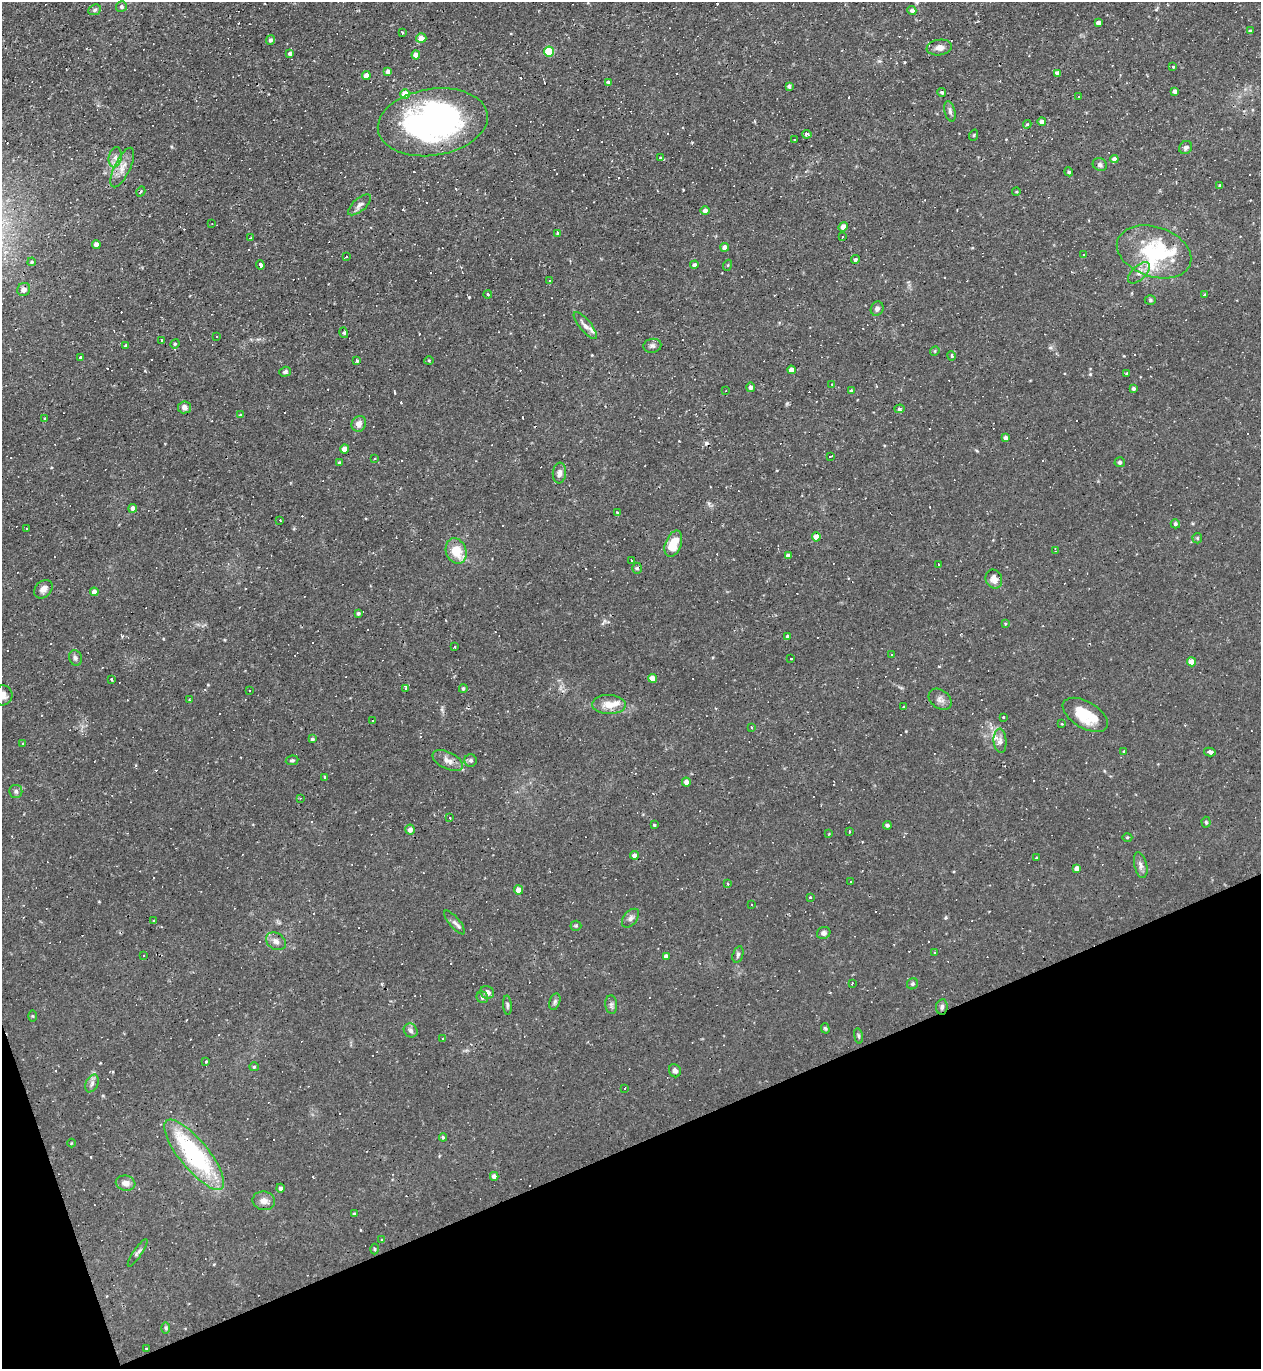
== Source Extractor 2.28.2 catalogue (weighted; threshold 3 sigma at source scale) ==
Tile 14 of 4 x 4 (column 2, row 4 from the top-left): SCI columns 1403-2661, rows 1-1367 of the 5452 x 5468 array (HDU 1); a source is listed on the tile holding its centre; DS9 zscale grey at full resolution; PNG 1263 x 1371 px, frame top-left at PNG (2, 2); each listed source drawn as its Kron ellipse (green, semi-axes under 4 px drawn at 4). Shown black and unused: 18% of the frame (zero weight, under 2 of 3 exposures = <1% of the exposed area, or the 3 px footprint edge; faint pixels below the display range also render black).
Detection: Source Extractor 2.28.2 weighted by HDU 2 'WHT'; one run over the whole footprint, this tile lists its part. Background 0.0324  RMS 0.0034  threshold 0.0155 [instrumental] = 3 sigma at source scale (4.5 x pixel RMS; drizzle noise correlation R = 1.50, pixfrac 1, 0.05/0.05 arcsec/px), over >= 5 px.
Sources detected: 304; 94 cosmic-ray / hot-pixel residue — neither listed nor drawn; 5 inside a brighter listed object's ellipse — not listed separately; the other 205 listed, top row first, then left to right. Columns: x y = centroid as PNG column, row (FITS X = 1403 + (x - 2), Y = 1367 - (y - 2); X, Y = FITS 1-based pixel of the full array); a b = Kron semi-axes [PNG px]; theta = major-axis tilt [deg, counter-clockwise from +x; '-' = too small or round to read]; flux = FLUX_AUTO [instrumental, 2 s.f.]
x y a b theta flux
121 7 5 5 - 0.79
95 10 6 5 - 0.61
912 10 4 4 - 1.1
1098 23 4 4 - 1.6
1250 31 4 3 - 0.55
402 32 3 3 - 0.49
421 38 5 5 - 2.6
271 40 5 4 - 0.8
939 47 13 8 8 1.9
549 51 5 5 - 13
290 53 4 4 - 0.92
416 55 4 4 - 2.6
1173 67 4 3 - 0.42
388 71 4 4 - 1.6
1057 73 4 4 - 1.8
366 76 4 4 - 2.2
608 82 4 4 - 0.72
789 86 4 3 - 1.3
1175 91 4 3 - 1.2
942 92 4 4 - 0.67
405 94 5 4 - 4.7
1078 97 2 2 - 0.25
950 111 10 5 -75 1
433 122 55 33 9 96
1042 122 4 4 - 1.7
1027 124 4 3 - 0.42
807 134 4 3 - 1.4
974 135 6 3 71 0.35
794 139 3 3 - 1.4
1186 148 7 6 - 1.1
115 157 10 6 78 1.5
660 158 3 3 - 0.8
1114 159 4 4 - 1.6
1100 165 7 6 - 0.93
122 168 21 8 64 3.2
1069 172 4 4 - 0.64
1220 185 3 3 - 0.48
141 191 5 3 - 0.36
1016 192 4 3 - 0.3
360 205 14 6 40 1.5
705 210 4 4 - 1.5
212 224 3 2 - 0.22
843 227 5 4 - 2.4
557 233 3 3 - 0.49
842 236 3 2 - 0.43
250 238 3 2 - 0.88
96 245 4 4 - 2
725 247 4 4 - 1.9
1154 252 38 25 -18 23
1083 255 3 2 - 0.2
347 257 3 3 - 1.3
855 260 5 4 - 0.56
32 262 4 3 - 0.46
260 265 5 3 - 5
694 265 4 4 - 1.1
728 265 5 3 - 0.31
1139 273 13 7 44 2
550 280 3 3 - 0.37
24 290 7 6 - 1.2
488 295 4 2 - 0.38
1204 295 4 3 - 3
1150 300 5 4 - 0.47
877 309 7 6 - 1
585 325 16 6 -51 1.9
344 333 5 3 - 0.46
217 336 3 3 - 0.4
161 340 3 2 - 0.33
175 344 5 4 - 0.39
126 346 4 3 - 0.67
652 346 9 7 13 0.99
935 351 5 4 - 0.43
951 356 5 4 - 0.49
80 357 3 3 - 1.9
429 360 5 3 - 0.32
357 361 4 3 - 1.2
791 370 4 4 - 2.6
285 372 6 5 - 0.78
1127 374 4 3 - 0.57
832 384 3 2 - 0.19
751 387 5 4 - 1.1
1134 389 4 4 - 0.89
851 390 4 3 - 0.33
726 391 3 2 - 0.24
185 407 6 6 - 1.3
900 409 5 4 - 0.86
240 415 3 3 - 0.38
45 419 3 3 - 0.89
359 424 8 7 - 2.1
1006 438 4 4 - 1.6
344 449 4 4 - 2.9
830 457 3 3 - 1.5
375 459 3 2 - 0.4
339 462 4 3 - 0.31
1120 462 5 5 - 0.68
559 473 10 6 84 1.4
133 508 4 4 - 1.7
617 513 3 3 - 0.27
280 520 3 2 - 0.93
1175 524 5 4 - 0.8
26 528 3 3 - 0.71
816 537 4 4 - 4.5
1197 538 5 5 - 0.4
673 544 14 8 68 7.4
456 551 13 10 -71 7.2
1055 551 4 2 - 0.41
788 556 4 4 - 1.6
632 561 3 3 - 0.55
938 564 3 2 - 0.6
637 568 5 5 - 0.59
994 579 9 8 - 2.3
43 589 10 8 46 1.9
94 592 4 4 - 2.1
358 613 4 3 - 0.51
1005 624 4 3 - 0.39
787 636 4 4 - 0.4
455 647 2 2 - 0.31
892 655 3 2 - 0.24
75 658 8 6 -72 0.94
791 658 3 2 - 0.54
1191 662 4 4 - 3.5
652 678 4 4 - 4
111 679 3 3 - 0.52
405 688 3 3 - 2
463 688 4 4 - 0.51
250 690 3 3 - 2.1
3 695 10 9 - 2.1
940 699 12 9 -39 1.6
189 700 3 2 - 0.23
609 704 17 9 -2 4
904 707 3 3 - 0.48
1085 715 25 13 -31 11
1003 717 3 3 - 0.35
372 721 3 3 - 0.52
1062 724 3 2 - 0.24
751 728 3 3 - 0.65
312 739 4 4 - 0.6
1000 741 12 6 -85 1.7
22 744 3 2 - 0.51
1124 751 3 3 - 0.35
1210 752 6 4 -13 1.2
292 760 6 5 - 0.6
471 760 6 6 - 0.73
448 761 16 8 -26 2.4
325 778 4 3 - 0.5
686 782 4 4 - 1.7
16 791 7 6 - 0.83
300 798 4 3 - 0.3
450 818 3 2 - 0.28
1206 822 5 4 - 0.51
654 825 3 2 - 0.43
887 825 4 4 - 0.69
410 830 5 4 - 1.9
849 831 3 2 - 0.36
829 833 3 3 - 0.34
1127 837 5 3 - 0.41
634 855 4 4 - 1.6
1037 858 3 3 - 0.6
1141 865 13 6 -76 1.4
1077 868 4 4 - 1.7
851 881 3 3 - 3.6
728 884 4 2 - 0.23
519 890 4 4 - 3.2
810 897 3 3 - 0.39
751 904 2 2 - 0.26
630 918 11 6 50 1.2
154 920 4 2 - 0.28
454 922 15 5 -50 1.2
576 926 5 5 - 0.45
824 933 7 6 - 0.89
276 941 11 8 -34 1.9
935 952 3 3 - 0.27
738 954 8 5 73 0.75
143 955 3 2 - 0.26
666 956 4 4 - 1.4
852 984 3 2 - 0.34
912 984 6 5 - 0.7
487 992 7 6 - 1.6
482 997 6 5 - 0.68
555 1002 8 5 71 0.77
507 1005 9 4 -85 0.66
611 1005 9 6 -84 0.9
942 1007 8 6 81 0.89
32 1016 5 3 - 0.33
825 1028 5 4 - 0.47
411 1030 7 6 - 0.97
858 1036 8 4 -81 0.5
443 1039 3 3 - 0.72
206 1062 4 3 - 0.37
254 1067 4 4 - 0.38
675 1071 7 5 -61 1.3
92 1083 9 6 64 1.2
625 1088 3 3 - 0.83
443 1137 4 3 - 0.55
71 1143 4 3 - 0.26
194 1155 44 14 -51 44
494 1176 4 4 - 1.8
126 1183 10 7 -10 2.3
280 1188 4 4 - 0.86
264 1201 11 9 -10 2.2
354 1214 4 3 - 0.5
381 1240 4 3 - 0.28
375 1249 5 3 - 0.35
138 1253 16 3 56 0.9
166 1328 6 4 -89 0.51
147 1349 3 3 - 0.32
Isophote crosses this tile's border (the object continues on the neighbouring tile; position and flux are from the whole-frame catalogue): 1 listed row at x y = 3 695